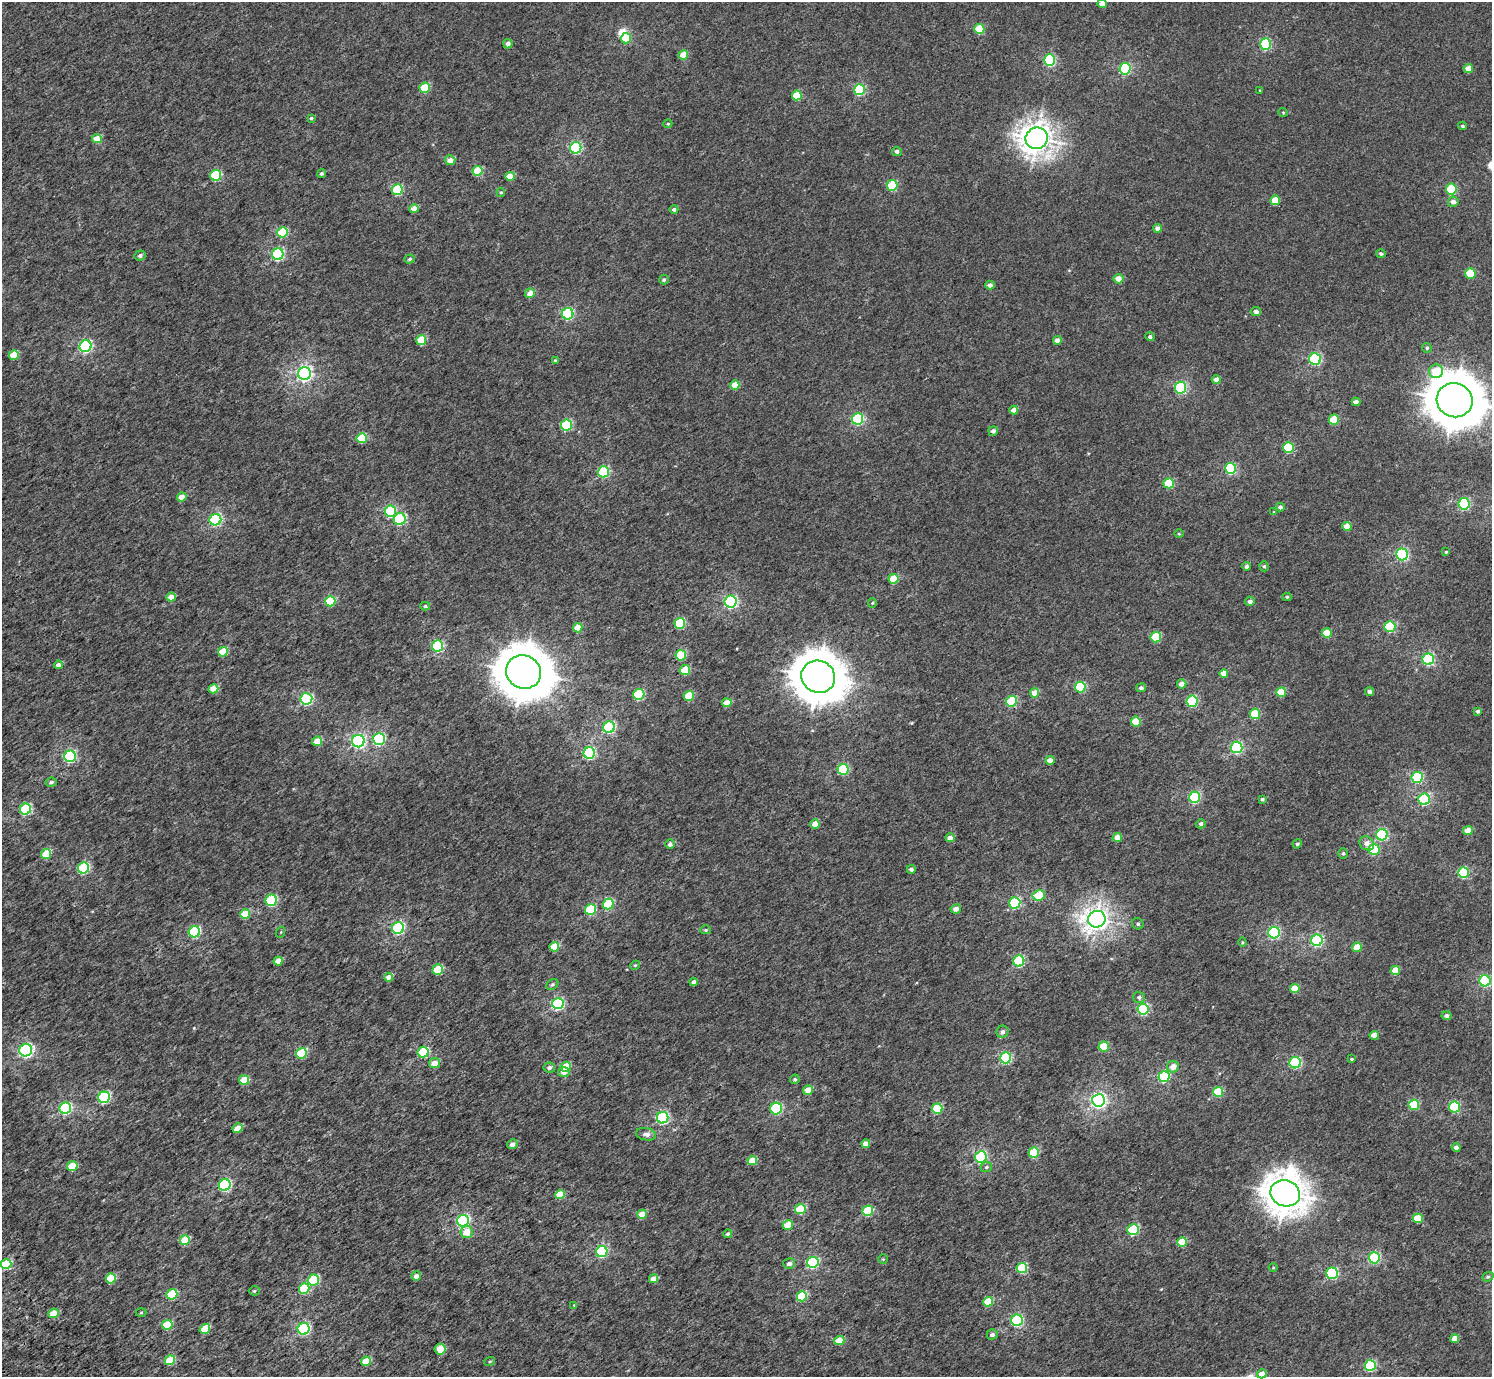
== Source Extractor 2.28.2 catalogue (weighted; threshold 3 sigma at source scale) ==
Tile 7 of 4 x 4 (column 3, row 2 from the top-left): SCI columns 3076-4565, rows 3016-4390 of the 6156 x 6091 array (HDU 1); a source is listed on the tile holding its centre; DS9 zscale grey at full resolution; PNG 1494 x 1379 px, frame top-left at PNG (2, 2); each listed source drawn as its Kron ellipse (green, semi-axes under 4 px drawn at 4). Shown black and unused: <1% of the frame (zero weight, under 3 of 5 exposures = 6% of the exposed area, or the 3 px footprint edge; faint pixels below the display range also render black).
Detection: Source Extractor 2.28.2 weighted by HDU 2 'WHT'; one run over the whole footprint, this tile lists its part. Background 0.00209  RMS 0.0032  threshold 0.0145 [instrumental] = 3 sigma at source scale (4.5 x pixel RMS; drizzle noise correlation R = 1.50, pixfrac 1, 0.0396/0.0396 arcsec/px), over >= 5 px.
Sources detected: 273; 2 inside a brighter object's white glare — neither listed nor drawn; the other 271 listed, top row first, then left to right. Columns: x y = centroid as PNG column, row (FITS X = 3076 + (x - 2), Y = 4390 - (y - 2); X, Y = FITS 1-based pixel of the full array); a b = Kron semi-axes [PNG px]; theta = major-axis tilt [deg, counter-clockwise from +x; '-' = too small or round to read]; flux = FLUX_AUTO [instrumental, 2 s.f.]
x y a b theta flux
1102 3 4 4 - 2.4
979 29 5 5 - 11
626 38 5 5 - 9.1
508 44 5 4 - 1.4
1265 44 5 5 - 24
683 55 5 4 - 4.7
1050 60 6 5 - 27
1468 68 4 4 - 3.4
1125 69 6 5 - 28
425 88 5 5 - 11
859 90 5 5 - 20
1260 90 4 2 - 0.2
797 95 5 5 - 7.2
1283 112 5 3 - 0.26
311 118 3 3 - 0.45
668 124 4 3 - 0.37
1463 126 4 4 - 0.58
1037 138 11 10 - 290
97 139 5 4 - 4.2
576 148 6 5 - 31
897 151 5 4 - 0.88
450 160 5 5 - 2.4
478 171 5 5 - 9.2
322 173 4 4 - 0.55
216 175 5 5 - 17
510 176 5 4 - 3.8
892 185 5 5 - 14
1451 189 5 5 - 14
397 190 5 5 - 17
501 192 5 4 - 0.35
1275 200 5 5 - 5.7
1453 202 5 5 - 1.5
414 209 5 4 - 2.7
674 209 4 4 - 0.82
1158 228 4 4 - 1.9
282 232 5 5 - 10
278 254 6 5 - 31
1381 254 5 4 - 0.59
140 255 6 5 - 0.88
410 259 5 4 - 0.53
1470 273 5 5 - 10
1118 279 5 4 - 2.6
664 280 5 4 - 0.57
990 285 4 4 - 1.4
530 293 5 5 - 3
1256 311 5 4 - 1.4
568 314 6 5 - 27
1150 337 4 4 - 0.65
421 340 5 5 - 7.9
1057 340 4 4 - 1.8
85 346 6 5 - 36
1427 348 5 4 - 0.5
14 355 5 4 - 5.8
1315 359 6 6 - 34
555 360 4 4 - 0.32
1436 371 7 7 - 9
304 374 6 6 - 82
1216 380 4 4 - 2.5
735 385 5 4 - 5.4
1181 388 6 5 - 32
1455 400 18 17 - 1200
1356 402 4 4 - 1.8
1014 410 4 4 - 2.5
858 419 5 5 - 29
1334 420 5 5 - 9.6
566 425 5 5 - 21
993 431 5 4 - 0.98
362 438 5 5 - 10
1288 447 5 5 - 15
1231 468 5 5 - 23
603 472 5 5 - 21
1169 483 5 5 - 11
182 497 4 4 - 3.1
1464 504 6 5 - 31
1280 507 4 4 - 0.86
390 511 5 5 - 20
1274 512 3 3 - 0.23
400 519 6 6 - 23
215 520 6 5 - 34
1347 526 4 4 - 4.3
1179 534 5 3 - 0.27
1446 552 3 3 - 0.33
1402 554 6 6 - 35
1246 566 4 4 - 0.9
1264 566 5 4 - 0.44
893 579 5 5 - 8.2
171 597 5 4 - 2.7
1287 597 4 4 - 0.37
330 601 5 5 - 13
1250 601 5 4 - 0.99
731 602 6 6 - 50
873 603 5 3 - 0.31
425 606 5 4 - 0.42
680 623 5 5 - 16
1390 627 5 5 - 19
578 628 4 4 - 4.8
1327 633 5 5 - 6.1
1156 637 5 5 - 11
437 646 5 5 - 23
223 652 5 4 - 6.5
681 655 5 5 - 10
1428 659 6 5 - 31
58 665 4 4 - 1.2
685 670 5 5 - 7.3
524 672 18 16 -27 1100
1224 674 4 4 - 3.3
818 677 17 16 - 880
1182 684 4 4 - 2.5
1080 687 5 5 - 18
1141 688 5 4 - 0.74
213 689 5 4 - 4.8
1281 692 5 5 - 5.8
1370 692 4 4 - 1.1
1035 693 4 4 - 4
639 694 5 5 - 20
689 696 5 5 - 8.5
306 699 6 5 - 36
1011 701 5 5 - 15
1192 701 5 5 - 21
727 703 4 4 - 4.1
1478 711 4 3 - 0.62
1255 714 5 5 - 14
1136 721 5 5 - 7.7
609 727 6 5 - 32
379 739 6 6 - 30
317 741 5 5 - 3.8
358 741 6 6 - 50
1237 747 6 5 - 34
589 753 6 5 - 34
70 756 6 5 - 36
1050 760 4 4 - 2.4
843 769 5 5 - 20
1417 778 5 5 - 24
51 782 5 4 - 0.66
1194 797 5 5 - 25
1262 799 4 3 - 0.44
1424 799 6 5 - 30
25 809 6 5 - 22
815 824 5 4 - 3.1
1201 824 5 4 - 0.71
1468 830 5 4 - 3.4
1382 835 5 5 - 28
950 838 5 4 - 1.7
1117 838 5 4 - 3.3
1367 843 8 6 -38 1.9
670 844 5 4 - 1.1
1297 844 5 4 - 0.56
1374 849 5 5 - 16
1343 853 5 5 - 0.54
46 854 5 4 - 7.7
83 868 6 5 - 21
911 869 4 4 - 0.91
1463 873 5 5 - 20
1039 895 6 5 - 11
271 900 6 5 - 20
1015 903 5 5 - 22
608 904 5 5 - 14
591 909 5 5 - 16
956 909 5 4 - 1.9
245 914 5 5 - 6
1097 919 9 8 - 190
1138 924 6 5 - 0.62
398 928 6 6 - 32
706 930 5 4 - 0.39
194 932 6 5 - 25
281 932 5 3 - 0.28
1274 933 6 5 - 32
1317 940 6 5 - 36
1242 942 4 4 - 0.3
554 947 5 4 - 6.6
1357 947 5 4 - 4.6
278 961 4 4 - 3.6
1019 961 5 5 - 25
635 965 5 4 - 0.36
438 969 5 5 - 8.1
1395 970 5 4 - 4.5
389 977 4 4 - 2.8
1485 981 5 5 - 28
693 982 4 4 - 0.97
552 984 6 5 - 0.5
1295 988 4 4 - 4.8
1139 997 6 5 - 0.75
558 1004 6 5 - 35
1143 1009 5 5 - 27
1446 1016 5 4 - 1
1002 1032 6 6 - 0.95
1374 1035 4 4 - 3.2
1104 1046 5 5 - 11
26 1050 6 6 - 46
423 1052 5 5 - 17
302 1053 5 5 - 14
1006 1058 5 5 - 26
1352 1059 4 3 - 0.29
434 1063 5 5 - 3.1
1295 1063 6 5 - 27
566 1067 5 5 - 8.6
1173 1067 6 5 - 2.3
549 1068 6 5 - 0.92
564 1072 6 5 - 1.7
1164 1077 5 5 - 27
795 1079 5 4 - 0.51
244 1080 5 4 - 6.6
808 1090 5 4 - 3.4
1218 1092 5 5 - 14
104 1097 6 5 - 29
1098 1100 6 6 - 83
1414 1105 5 5 - 13
1454 1107 5 5 - 21
65 1108 6 5 - 33
776 1109 6 6 - 21
937 1109 5 5 - 11
663 1118 6 5 - 35
237 1128 5 4 - 2.7
646 1134 10 6 -10 1.4
512 1144 5 5 - 1.4
866 1144 4 4 - 2.9
1456 1147 4 4 - 1.3
1034 1153 5 5 - 13
981 1157 6 5 - 35
752 1161 5 4 - 5.1
72 1166 5 5 - 6.7
986 1167 6 4 21 0.49
225 1185 6 5 - 28
1285 1193 15 13 -20 470
560 1194 5 4 - 5
800 1209 5 5 - 11
868 1211 5 5 - 14
642 1214 5 4 - 3.9
1418 1218 5 5 - 5.5
463 1221 6 5 - 34
788 1225 5 5 - 5.2
1133 1230 5 5 - 19
466 1232 6 6 - 4.2
728 1234 4 4 - 0.58
185 1240 5 5 - 7.3
1182 1242 5 5 - 7.3
602 1252 6 5 - 27
1374 1258 5 5 - 27
883 1259 4 4 - 0.3
813 1262 6 5 - 34
6 1264 5 5 - 13
789 1264 6 5 - 1.2
1022 1268 5 5 - 13
1273 1268 4 3 - 0.25
1332 1273 5 5 - 28
416 1276 5 4 - 1.8
1488 1277 6 4 20 0.43
111 1278 5 5 - 8
653 1279 4 4 - 2.9
313 1280 6 5 - 19
304 1288 5 5 - 11
254 1291 5 4 - 0.43
172 1294 5 5 - 14
802 1296 5 5 - 15
988 1302 5 5 - 7.9
574 1305 3 3 - 0.26
54 1313 5 4 - 4.2
141 1313 5 3 - 0.28
1017 1320 6 5 - 28
167 1325 5 5 - 9.4
205 1329 5 4 - 6.7
304 1329 6 5 - 34
992 1334 5 5 - 0.87
1455 1339 4 4 - 3
839 1341 5 4 - 4.5
440 1349 5 5 - 3.7
170 1360 5 5 - 7.7
366 1361 5 4 - 5.2
490 1361 5 3 - 0.27
1370 1365 5 5 - 24
1262 1374 4 4 - 2.7
Isophote crosses this tile's border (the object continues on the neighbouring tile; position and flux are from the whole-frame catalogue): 3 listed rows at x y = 1102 3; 1455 400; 6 1264